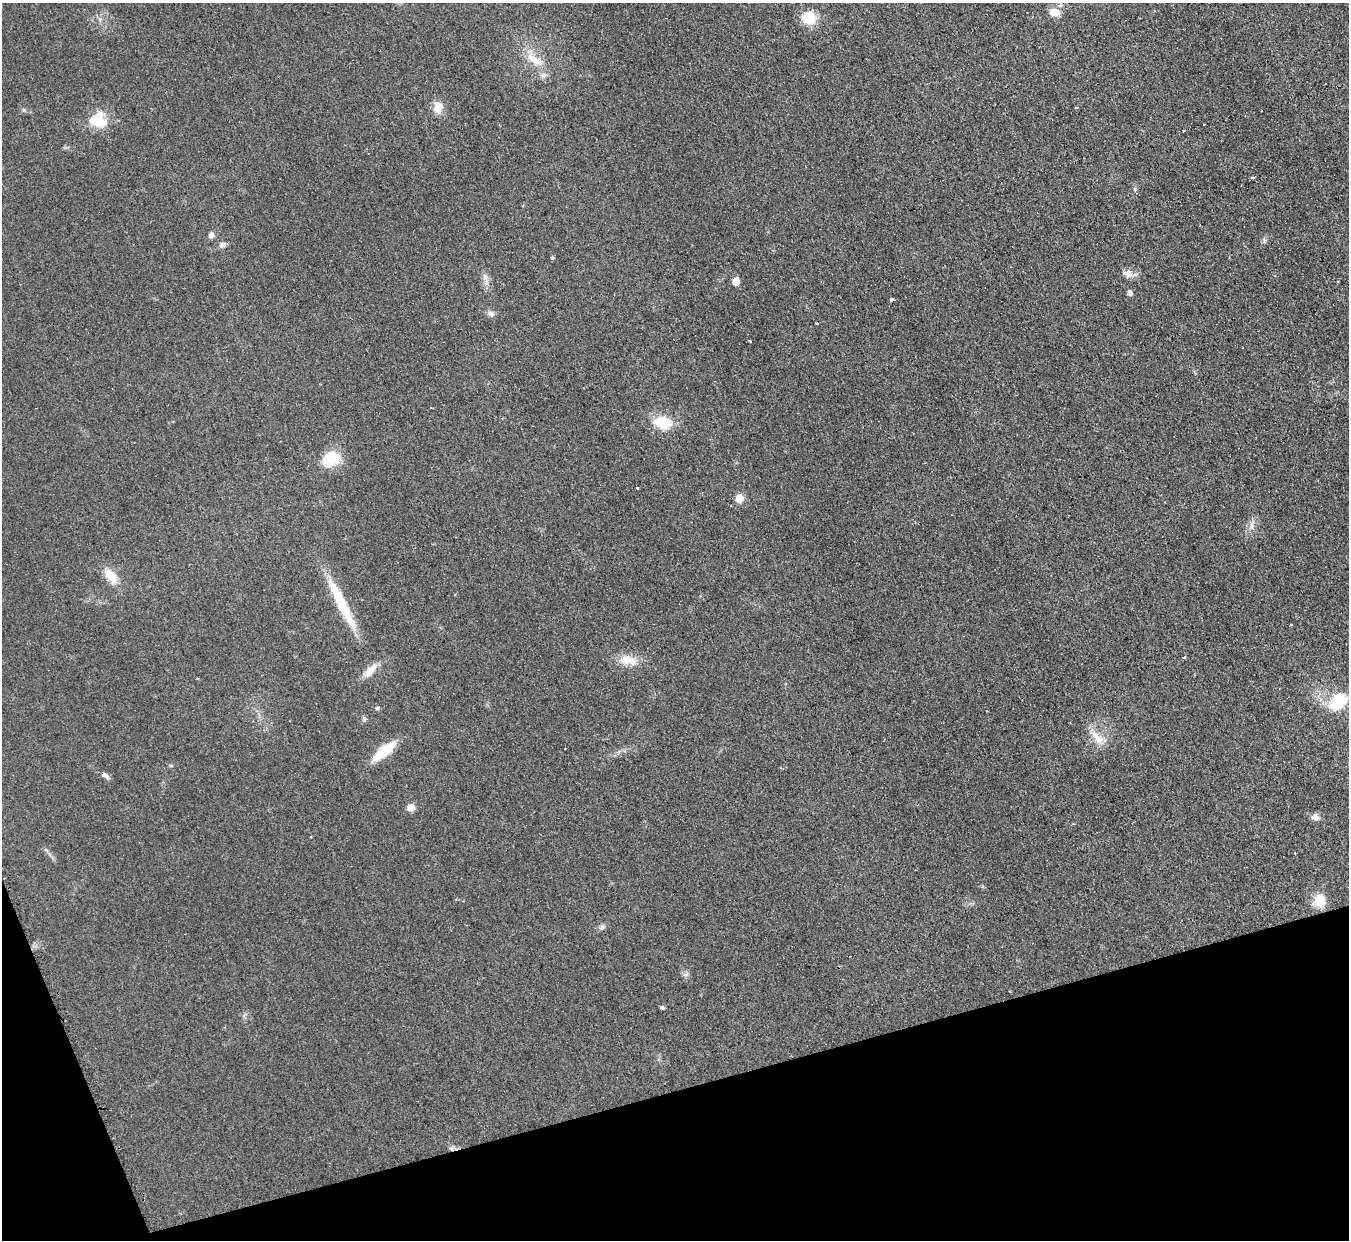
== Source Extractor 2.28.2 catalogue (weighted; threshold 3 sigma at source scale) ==
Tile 14 of 4 x 4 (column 2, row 4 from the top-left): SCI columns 1366-2712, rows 279-1516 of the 5413 x 5375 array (HDU 1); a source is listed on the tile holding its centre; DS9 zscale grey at full resolution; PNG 1351 x 1242 px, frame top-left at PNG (2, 3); no overlay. Shown black and unused: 14% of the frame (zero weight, under 2 of 3 exposures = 2% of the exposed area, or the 3 px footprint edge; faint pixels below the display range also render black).
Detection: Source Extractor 2.28.2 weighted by HDU 2 'WHT'; one run over the whole footprint, this tile lists its part. Background 0.0957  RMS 0.011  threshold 0.0514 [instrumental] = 3 sigma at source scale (4.5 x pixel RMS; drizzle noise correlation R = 1.50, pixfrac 1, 0.05/0.05 arcsec/px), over >= 5 px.
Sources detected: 51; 1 inside a brighter object's white glare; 5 cosmic-ray / hot-pixel residue — not listed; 2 inside a brighter listed object's ellipse — not listed separately; the other 43 listed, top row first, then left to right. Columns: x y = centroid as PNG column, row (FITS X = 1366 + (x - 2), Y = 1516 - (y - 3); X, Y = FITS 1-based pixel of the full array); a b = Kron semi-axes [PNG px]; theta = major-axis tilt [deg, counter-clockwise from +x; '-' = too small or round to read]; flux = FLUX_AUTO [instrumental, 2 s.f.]
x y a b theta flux
1054 12 12 9 -14 11
809 18 11 10 - 37
534 59 30 11 -37 22
438 107 16 11 79 12
1076 107 3 3 - 1.2
24 110 6 5 - 1.8
99 122 20 11 -20 23
1252 177 3 3 - 2.9
211 235 7 6 - 5
1264 240 8 4 -89 2.2
222 245 10 7 16 4
552 258 6 3 0 1.2
1127 274 16 9 -20 7.5
485 277 10 7 -45 4.9
736 282 5 5 - 21
1130 293 5 4 - 5.7
892 301 3 3 - 12
491 314 10 7 -26 4.2
816 323 3 3 - 2.9
750 341 5 2 - 1.1
662 423 15 10 -15 40
331 457 22 20 75 28
637 487 3 3 - 2.9
739 498 5 5 - 28
1252 526 11 5 83 4.8
111 576 23 12 -51 18
342 604 74 11 -63 51
1291 625 3 2 - 1.2
1184 657 3 3 - 4.6
628 660 25 12 -12 18
370 670 20 9 47 13
1338 702 24 16 41 44
377 708 6 4 44 1.5
1097 737 24 10 -52 16
384 751 24 8 39 44
171 766 5 3 - 1.2
106 776 11 5 -40 3.9
411 808 6 6 - 12
1315 817 10 9 - 5.5
1319 901 12 11 - 25
602 927 9 7 46 3.4
686 974 9 5 29 2.9
453 1148 13 5 -3 3.5
Overlapping masked pixels (flux is a lower limit): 1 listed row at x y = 453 1148
Unlisted compact peaks at least as high as the median listed source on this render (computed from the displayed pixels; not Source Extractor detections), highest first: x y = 662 1007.